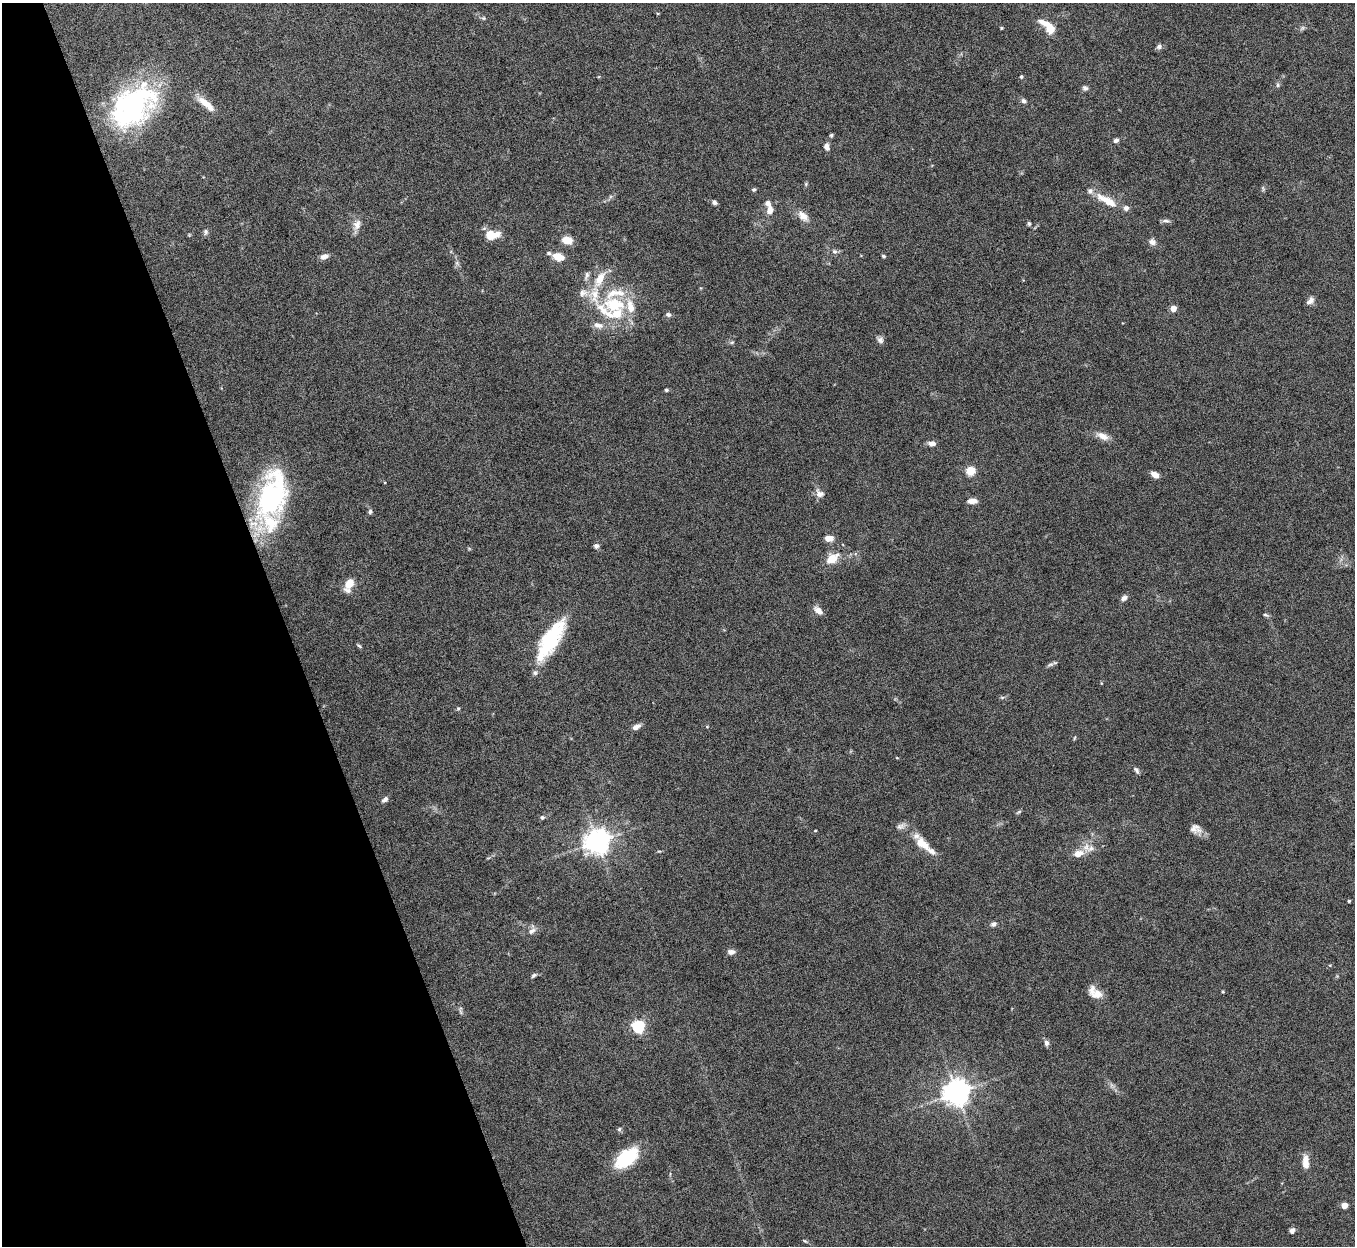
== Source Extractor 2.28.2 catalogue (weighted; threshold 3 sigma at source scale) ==
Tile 5 of 4 x 4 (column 1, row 2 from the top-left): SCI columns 4-1356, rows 2640-3883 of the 5419 x 5403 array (HDU 1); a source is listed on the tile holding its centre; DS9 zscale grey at full resolution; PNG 1357 x 1248 px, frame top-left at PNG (2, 3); no overlay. Shown black and unused: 21% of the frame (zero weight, under 8 of 15 exposures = <1% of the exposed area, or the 3 px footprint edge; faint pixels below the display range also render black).
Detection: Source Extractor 2.28.2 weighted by HDU 2 'WHT'; one run over the whole footprint, this tile lists its part. Background 0.163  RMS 0.0048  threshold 0.0196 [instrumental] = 3 sigma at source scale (4.09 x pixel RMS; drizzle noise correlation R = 1.36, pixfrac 0.8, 0.05/0.05 arcsec/px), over >= 5 px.
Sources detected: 111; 2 inside a brighter object's white glare — not listed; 15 inside a brighter listed object's ellipse — not listed separately; the other 94 listed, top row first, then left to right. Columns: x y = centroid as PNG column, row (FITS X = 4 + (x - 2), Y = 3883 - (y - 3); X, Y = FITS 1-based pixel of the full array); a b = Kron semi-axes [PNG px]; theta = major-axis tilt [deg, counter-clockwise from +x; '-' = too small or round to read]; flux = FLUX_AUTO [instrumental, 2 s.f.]
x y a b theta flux
483 18 6 5 - 0.64
1001 28 4 3 - 0.48
1049 28 11 5 -45 21
1302 28 7 5 59 0.88
1159 47 7 6 - 1.3
1021 77 5 4 - 0.67
1277 85 6 5 - 0.9
1085 88 8 7 - 1.2
1023 101 7 6 - 1.1
206 104 28 8 -40 5.9
133 106 58 36 45 79
831 135 4 4 - 0.72
1116 140 6 5 - 1.5
826 146 8 6 -77 2.1
806 184 6 5 - 0.58
1263 188 8 4 -69 0.65
754 189 5 4 - 0.69
1107 200 30 9 -29 8.3
714 202 6 5 - 1.3
770 210 11 8 78 3.2
803 216 17 10 -42 3.9
1166 221 11 4 -1 1.1
1029 224 6 4 -75 0.72
357 225 16 10 70 3.6
206 232 9 6 -90 1.1
492 235 17 10 8 6.8
567 240 10 7 -11 6.2
1152 242 9 7 -34 2
834 251 7 6 - 1.2
549 253 7 5 -3 0.81
324 256 10 6 22 2.4
883 256 5 3 - 0.65
558 257 10 7 -17 7.1
457 263 8 5 -46 0.98
587 275 14 5 71 1.6
600 279 21 10 61 7.7
1310 301 10 6 43 1.9
614 304 37 23 -6 25
1173 308 4 4 - 7
668 315 7 6 - 1.1
598 325 15 7 -14 3
880 340 10 8 -46 1.6
732 342 6 4 19 0.59
666 390 4 4 - 0.7
1103 436 18 8 -23 3.8
932 443 8 6 -5 2.5
970 471 5 5 - 24
1155 474 8 5 -34 3.4
820 494 12 9 -35 2.6
271 498 52 32 74 69
972 501 11 6 3 2.8
370 512 5 5 - 1.1
828 538 8 5 5 4.3
596 546 6 6 - 1.3
832 559 11 7 36 8.6
349 584 13 9 57 6.5
1124 598 8 6 28 1.7
818 610 11 7 -42 2.9
1266 615 9 4 -25 0.76
550 643 52 16 54 27
359 646 7 4 -37 0.68
1050 664 10 4 11 1
1002 697 6 4 -17 0.64
458 708 5 4 - 0.57
636 727 11 6 25 2.2
1074 738 6 3 71 0.43
1136 770 10 5 -55 1.1
385 799 9 5 41 1.6
1019 812 9 3 34 0.63
542 817 5 5 - 0.89
901 826 14 7 24 2.1
1195 829 15 11 -16 3.3
815 831 4 2 - 0.34
597 841 8 7 - 440
922 844 23 11 -40 7.2
1091 848 13 8 30 3.2
659 851 6 3 -17 0.46
1078 854 12 8 14 4.9
1349 901 3 3 - 0.58
994 924 7 6 - 1.4
532 931 12 7 37 2.2
731 952 10 7 -3 1.8
534 975 8 5 30 0.95
1223 992 3 3 - 0.51
1095 993 18 11 -38 5.1
638 1026 6 5 - 70
1046 1043 7 6 - 1.6
956 1093 8 8 - 520
619 1129 6 5 - 0.73
626 1158 26 14 39 25
1305 1162 17 8 -88 4.3
1344 1205 4 4 - 7.2
1292 1230 6 5 - 1.8
805 1241 6 4 -43 0.54
Overlapping masked pixels (flux is a lower limit): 1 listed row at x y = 271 498